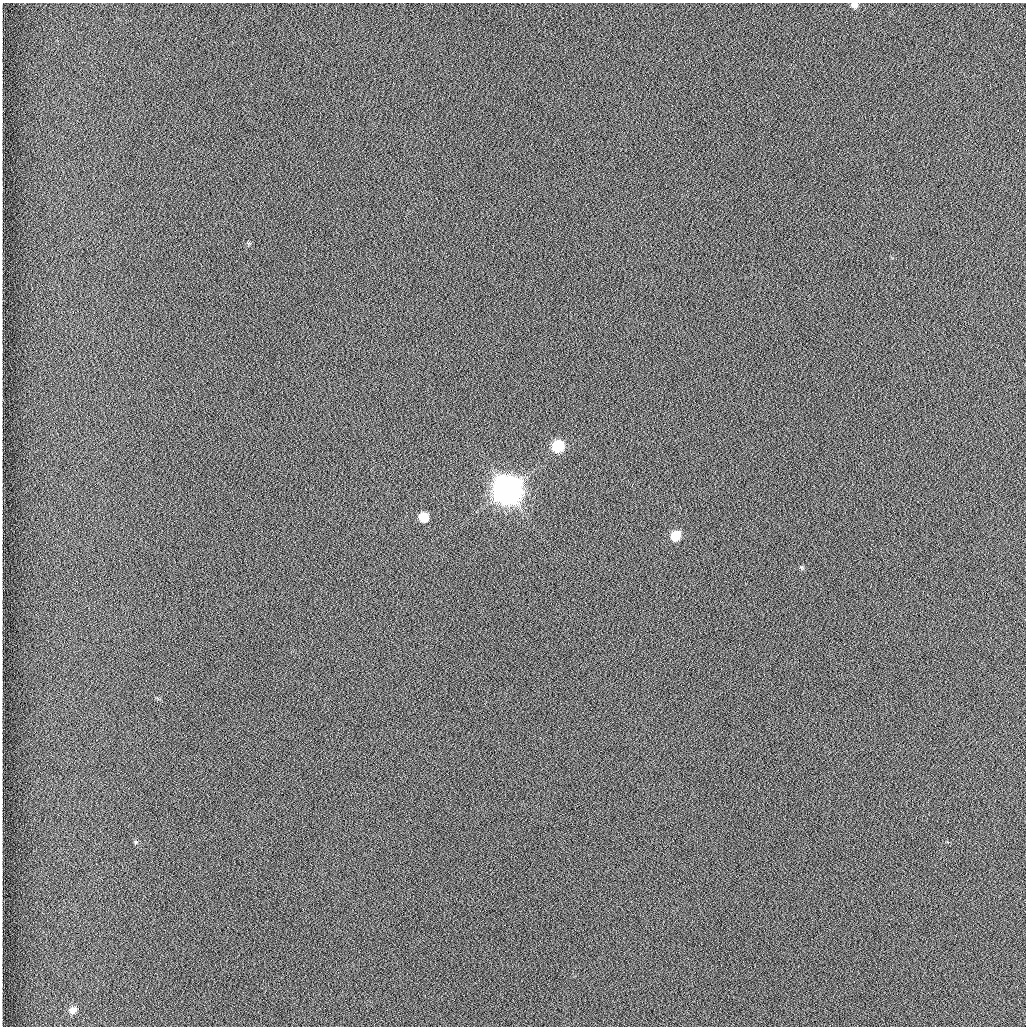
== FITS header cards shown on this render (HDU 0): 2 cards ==
NAXIS1  =                 1024 /fastest changing axis
NAXIS2  =                 1024 /next to fastest changing axis

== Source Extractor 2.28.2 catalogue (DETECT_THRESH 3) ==
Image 1024 x 1024 px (HDU 0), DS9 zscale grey, 1 PNG px = 1 image px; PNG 1028 x 1028 px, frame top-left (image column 1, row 1024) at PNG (2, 3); no overlay
Background 1260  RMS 5.9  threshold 17.7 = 3 sigma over >= 5 px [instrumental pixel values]
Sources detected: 8; all 8 listed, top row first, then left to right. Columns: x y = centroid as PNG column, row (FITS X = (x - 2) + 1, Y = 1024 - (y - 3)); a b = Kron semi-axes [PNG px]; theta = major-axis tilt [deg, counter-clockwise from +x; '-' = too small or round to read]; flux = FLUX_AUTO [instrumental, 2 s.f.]
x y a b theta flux
854 5 9 7 -21 1.6e+03
558 446 8 8 - 2.1e+04
507 490 10 10 - 1.1e+06
424 517 7 7 - 9.4e+03
675 535 9 8 - 8.2e+03
802 567 6 4 -2 5.7e+02
136 842 6 5 - 6.4e+02
73 1010 10 8 16 3.0e+03
At the frame edge (FLAGS 8, measured only in part): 1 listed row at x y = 854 5